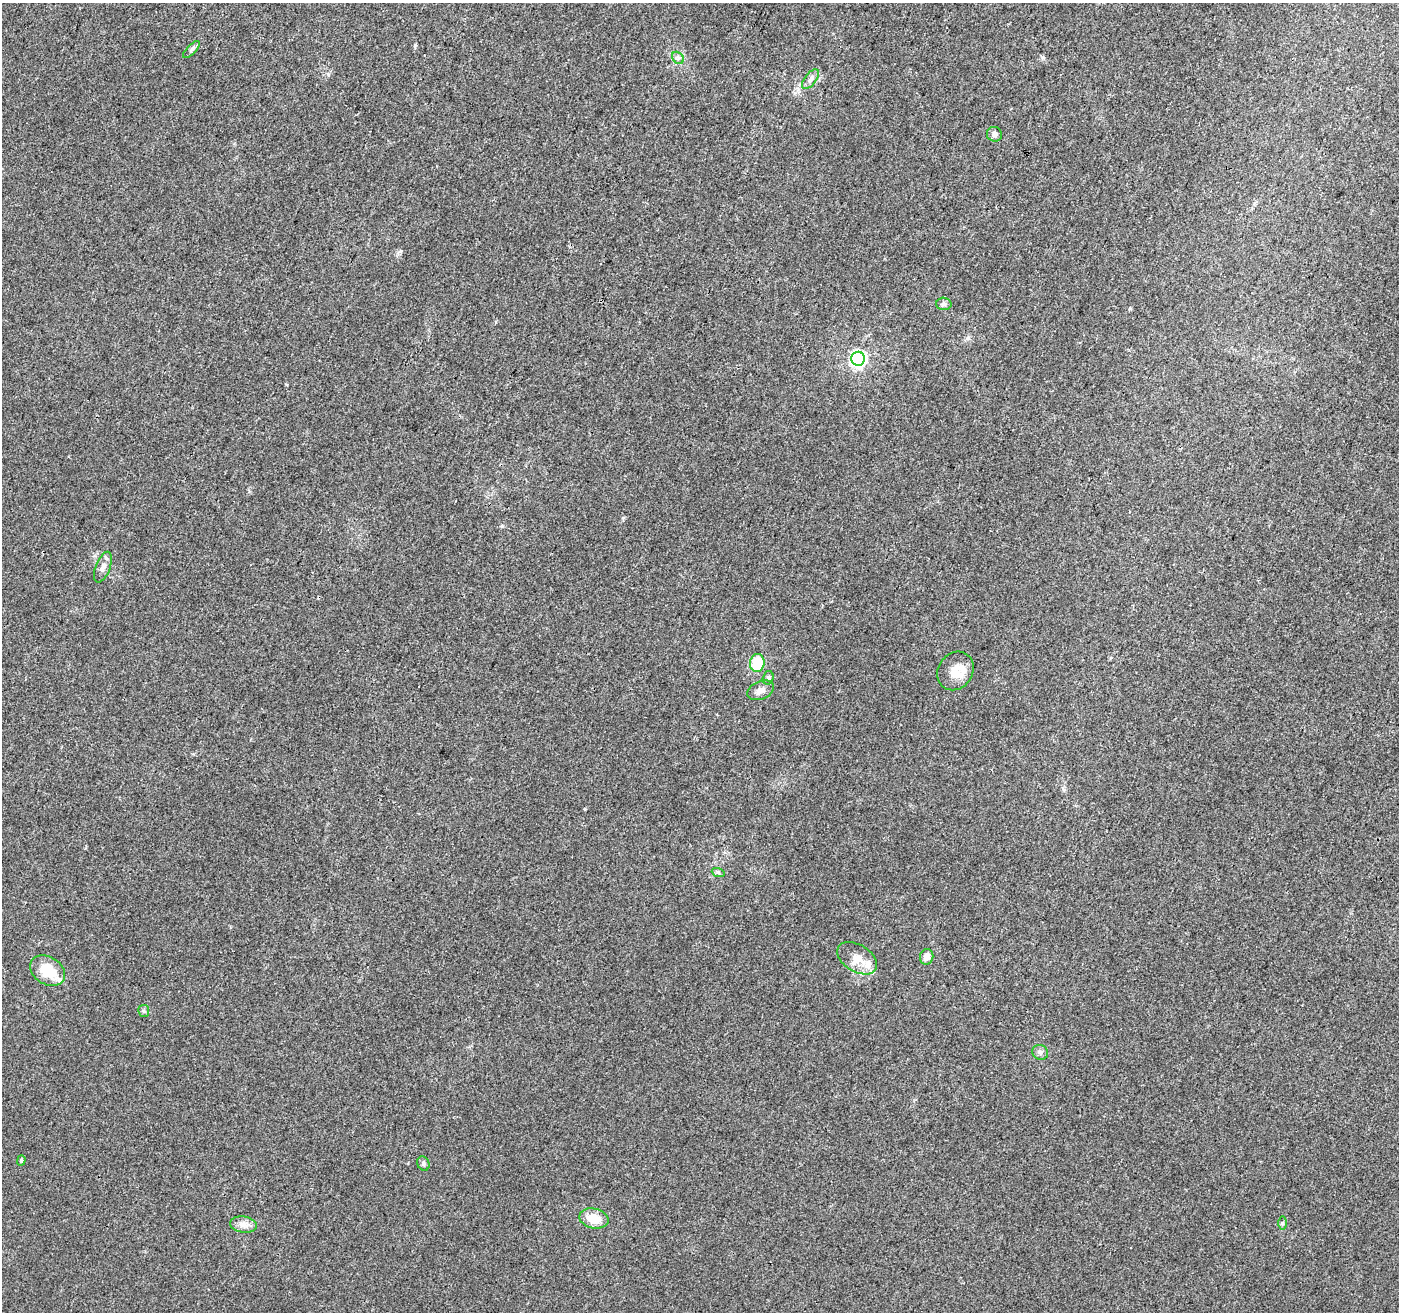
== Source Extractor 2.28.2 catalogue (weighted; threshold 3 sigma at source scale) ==
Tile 10 of 4 x 4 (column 2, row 3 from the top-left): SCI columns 1398-2794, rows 1518-2827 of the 5596 x 5722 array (HDU 1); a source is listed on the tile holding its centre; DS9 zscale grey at full resolution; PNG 1401 x 1314 px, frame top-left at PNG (2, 3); each listed source drawn as its Kron ellipse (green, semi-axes under 4 px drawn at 4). Shown black and unused: <1% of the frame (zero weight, under 3 of 4 exposures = <1% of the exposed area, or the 3 px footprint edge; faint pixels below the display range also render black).
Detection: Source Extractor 2.28.2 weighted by HDU 2 'WHT'; one run over the whole footprint, this tile lists its part. Background 0.00725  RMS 0.0029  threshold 0.0129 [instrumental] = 3 sigma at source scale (4.5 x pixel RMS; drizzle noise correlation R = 1.50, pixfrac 1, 0.0396/0.0396 arcsec/px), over >= 5 px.
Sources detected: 25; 3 inside a brighter listed object's ellipse — not listed separately; the other 22 listed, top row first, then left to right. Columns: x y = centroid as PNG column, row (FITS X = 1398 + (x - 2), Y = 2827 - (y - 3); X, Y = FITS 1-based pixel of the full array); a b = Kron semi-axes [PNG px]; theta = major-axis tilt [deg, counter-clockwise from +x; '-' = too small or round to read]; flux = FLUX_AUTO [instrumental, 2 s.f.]
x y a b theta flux
191 50 11 4 46 0.79
678 58 7 5 -46 0.68
810 79 11 6 53 1.1
994 134 8 7 - 1.1
944 304 7 6 - 0.76
858 359 7 6 - 100
103 567 16 7 69 1.6
757 663 9 7 84 12
955 671 20 17 56 4.6
768 678 7 5 73 0.59
761 690 14 9 22 1.9
718 872 6 4 -19 0.45
927 957 8 6 74 1.9
857 958 22 13 -32 4.3
48 971 19 13 -32 8.1
144 1011 6 5 - 0.51
1040 1052 8 7 - 0.96
21 1160 5 4 - 0.37
423 1163 7 6 - 0.69
594 1218 15 10 -13 5.4
1282 1223 6 4 89 0.4
243 1225 13 8 -8 2
Unlisted compact peaks at least as high as the median listed source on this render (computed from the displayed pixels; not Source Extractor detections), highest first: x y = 415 45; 502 526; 585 809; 328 74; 623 518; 401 251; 968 338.